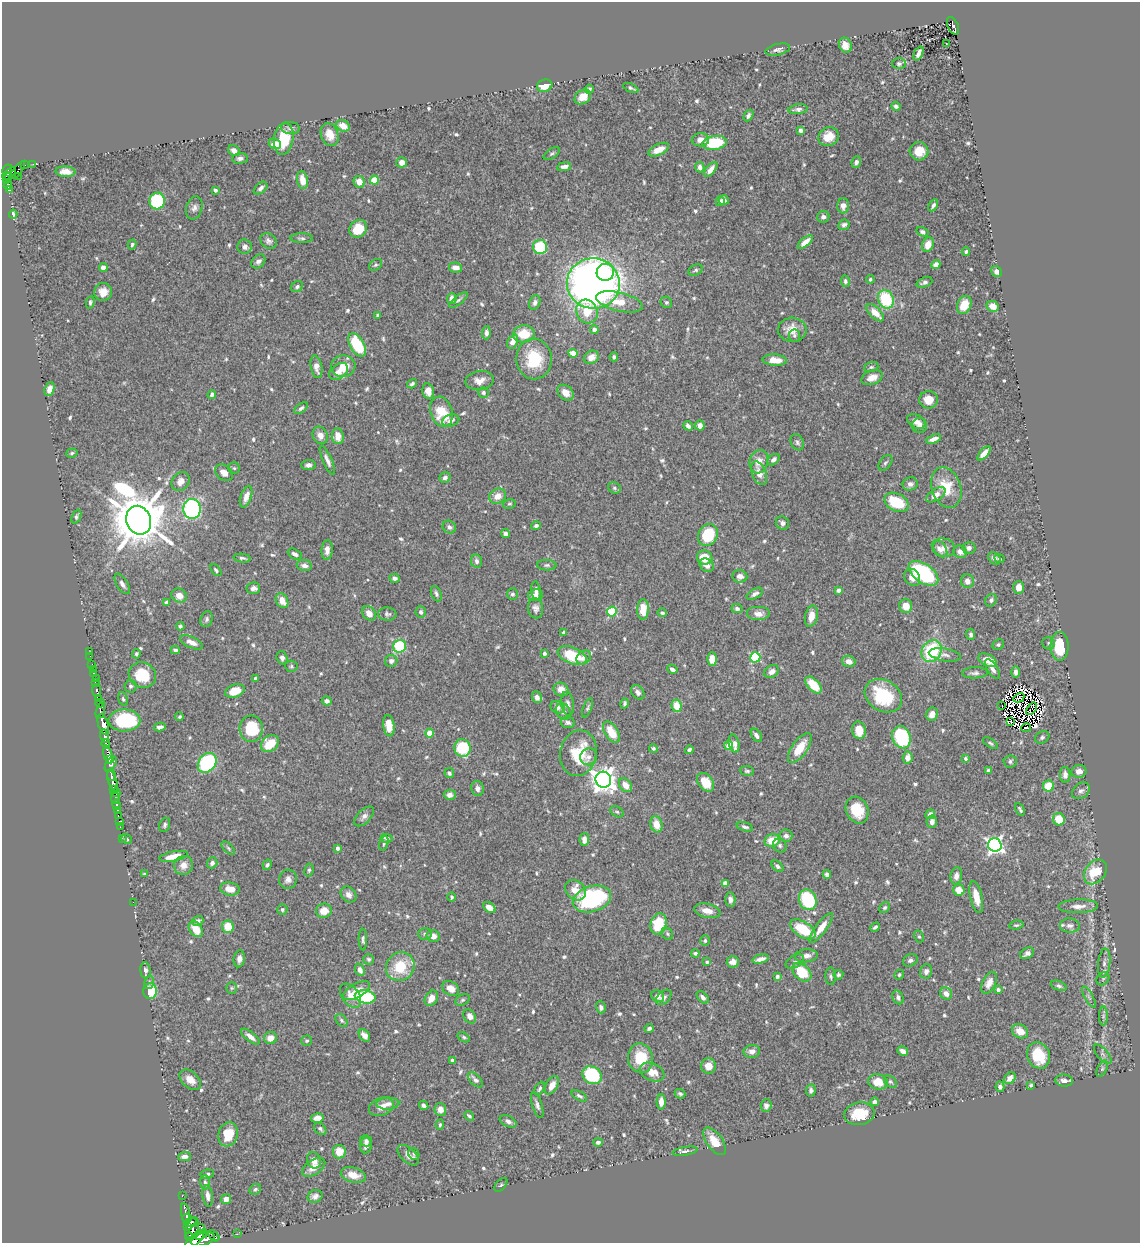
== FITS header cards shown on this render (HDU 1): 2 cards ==
NAXIS1  =                 1138
NAXIS2  =                 1241

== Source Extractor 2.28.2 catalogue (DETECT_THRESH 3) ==
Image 1138 x 1241 px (HDU 1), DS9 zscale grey, 1 PNG px = 1 image px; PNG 1142 x 1245 px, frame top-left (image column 1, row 1241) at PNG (2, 2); each listed source drawn as its Kron ellipse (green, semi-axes under 4 px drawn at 4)
Background 0.552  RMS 0.013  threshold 0.0401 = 3 sigma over >= 5 px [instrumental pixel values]
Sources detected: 714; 14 with non-positive FLUX_AUTO (blend fragments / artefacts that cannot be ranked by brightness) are neither listed nor drawn; of the other 700, the 500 brightest by FLUX_AUTO listed and drawn (200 fainter detections omitted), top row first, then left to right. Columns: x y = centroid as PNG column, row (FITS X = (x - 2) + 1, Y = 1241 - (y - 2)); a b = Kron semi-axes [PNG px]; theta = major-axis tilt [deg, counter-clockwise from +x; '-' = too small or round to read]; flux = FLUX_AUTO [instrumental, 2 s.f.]
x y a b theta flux
953 26 9 5 -65 130
946 44 3 2 - 1.7
845 45 8 6 -63 6.6
778 50 12 5 14 3.4
918 53 7 3 65 3.8
899 64 6 5 - 2.1
545 86 8 6 17 16
631 88 8 3 -25 2.1
589 89 4 3 - 1.7
583 97 9 6 36 11
896 106 5 4 - 2.8
798 109 9 5 7 3.1
748 116 6 4 59 2.2
343 126 7 5 -27 12
290 128 9 6 -5 2.7
801 130 4 3 - 4.4
330 135 12 8 -68 11
829 137 10 9 - 13
284 139 16 9 81 31
700 140 8 7 - 5.9
714 143 12 7 9 50
275 144 6 5 - 13
659 150 11 5 25 9.4
234 151 6 5 - 5.3
919 151 9 9 - 14
552 154 9 5 33 2
240 158 8 5 3 2.8
402 162 5 5 - 5.5
856 162 6 4 66 2.8
33 164 2 2 - 5.3
25 165 3 2 - 13
564 167 7 4 9 4.9
700 167 5 4 - 3.5
7 169 5 3 - 260
711 169 9 4 52 5.7
18 170 11 3 53 78
65 172 10 5 -3 6.5
9 174 8 4 40 300
18 176 2 2 - 18
7 180 4 3 - 100
302 180 9 5 -80 12
374 180 4 4 - 29
359 182 6 5 - 9.4
8 185 4 3 - 110
261 188 8 5 41 3.7
10 190 4 3 - 35
215 190 4 3 - 2.1
724 200 5 4 - 4.1
157 201 8 8 - 77
720 201 5 4 - 3
933 205 6 3 61 2.4
843 206 7 5 -89 6.7
194 208 12 8 73 4.5
13 214 4 3 - 1.6
823 217 6 6 - 3.7
844 225 6 5 - 2.9
358 229 9 8 - 22
922 232 6 4 -30 2.4
302 238 11 5 0 2.4
268 241 9 7 -38 3.3
805 242 9 4 40 8.4
132 244 5 4 - 1.5
928 245 7 5 66 10
245 247 7 7 - 4.8
540 247 7 7 - 44
966 252 4 4 - 1.8
258 261 8 6 45 3.1
376 265 7 5 39 1.7
936 265 5 4 - 5.3
455 267 6 5 - 6.5
103 268 4 4 - 5.8
696 270 7 5 27 1.8
605 272 9 8 - 30
997 272 6 5 - 5
870 279 4 4 - 1.6
845 281 6 4 -81 2.2
924 282 8 5 23 3.2
593 283 26 25 - 690
297 287 6 5 - 2
103 292 9 9 - 9.5
452 298 5 4 - 7
886 299 9 7 -68 50
458 300 11 4 38 2.1
90 302 6 4 78 2.1
619 302 24 9 -13 21
666 302 6 5 - 1.7
535 303 7 5 66 3.1
964 305 9 7 67 16
993 306 6 5 - 8.3
587 311 12 10 -64 25
875 313 11 5 -44 12
378 315 4 3 - 1.8
594 330 4 4 - 7.7
792 330 14 12 -1 12
486 333 6 4 88 3.6
524 334 11 8 4 22
795 335 6 5 - 1.8
513 342 7 5 65 7.8
357 345 13 7 -59 45
573 353 5 4 - 10
591 357 8 6 31 7.6
614 357 4 4 - 1.9
534 359 20 17 -88 39
775 360 12 5 -4 11
343 366 12 11 - 15
316 367 11 5 -79 6.7
871 367 7 5 19 1.6
339 371 10 7 37 6.9
872 378 11 7 22 7.4
480 380 14 9 8 7.9
412 384 5 3 - 1.8
49 389 7 4 72 5.6
428 391 8 5 -79 6.6
483 393 5 5 - 2.1
566 393 9 7 -42 8
212 395 4 3 - 2.4
928 400 9 8 - 12
301 408 8 4 39 2
441 412 15 11 -72 26
451 421 9 5 16 4.8
916 421 10 6 -30 7.1
700 425 5 5 - 5.2
688 426 5 4 - 3.5
920 426 7 7 - 3.8
320 435 9 7 -66 6.3
338 436 8 6 -83 9.7
934 439 8 4 19 5.5
797 442 8 6 -64 2.4
72 453 6 4 18 1.6
984 453 9 4 48 8.1
327 460 16 4 -66 4.4
774 460 7 4 40 3.3
759 462 12 9 74 9.8
885 463 9 5 53 2.1
308 465 7 5 4 3.2
234 468 6 5 - 1.6
224 473 10 7 -39 7.2
759 473 12 7 -68 7.3
445 477 6 5 - 3
180 481 10 8 51 5.9
910 484 7 6 - 3.4
614 488 7 5 -23 1.8
946 488 21 14 -71 25
936 495 11 5 33 7.1
498 496 9 7 30 8.4
246 497 11 5 71 7.3
896 502 13 8 -27 32
509 504 6 5 - 1.5
192 509 10 8 -86 150
76 517 7 4 69 2.1
139 520 14 12 -69 7200
782 523 7 6 - 3.1
536 526 5 4 - 2.3
449 527 7 6 - 3.6
505 534 4 4 - 4.5
708 535 11 9 60 40
944 548 11 9 -17 5.5
969 548 6 6 - 3.3
940 549 9 6 -51 5.4
327 550 10 5 86 4.6
960 552 7 6 - 5.4
295 554 7 5 -28 3.6
242 558 9 4 -7 2.1
705 558 8 7 - 19
994 558 7 5 -48 3.2
999 558 5 3 - 2
476 561 7 5 -78 3.4
304 565 7 5 -9 4
547 565 9 5 -4 2.2
707 565 8 6 -41 5.6
216 570 7 4 -52 1.7
923 573 17 9 -34 110
740 576 7 6 - 4.7
912 577 9 7 -56 6.6
395 578 5 4 - 3
967 581 7 6 - 6.4
122 584 11 5 -59 4.3
1019 587 6 5 - 5.7
253 588 7 6 - 4.1
838 590 4 4 - 2.8
536 591 9 4 -85 3.1
436 594 8 5 -67 2.4
512 594 6 5 - 2.1
755 594 9 5 29 3.6
535 595 7 6 - 3.4
179 596 8 6 -27 8.8
991 600 6 5 - 2.3
282 601 8 5 -60 10
166 602 4 3 - 2
906 606 7 6 - 11
536 608 10 7 -80 3.8
643 609 10 6 90 17
737 609 5 4 - 2.5
421 612 6 5 - 2.8
612 612 5 5 - 54
369 613 8 6 -51 6.8
662 613 5 4 - 1.9
387 614 9 6 -2 2.4
758 614 12 7 0 6.2
811 616 11 6 77 8.5
207 619 8 6 72 2.3
180 626 4 4 - 1.8
564 633 4 4 - 4.7
971 635 5 4 - 2.1
192 642 12 5 -24 7.3
1049 643 6 6 - 1.7
998 645 6 5 - 1.6
400 646 6 6 - 57
1059 646 14 9 -90 32
175 650 4 3 - 1.9
932 651 11 9 59 61
90 652 2 2 - 6.6
544 653 4 3 - 2.1
136 654 5 4 - 1.7
945 655 16 6 -10 4.1
90 656 2 2 - 2.8
572 656 15 8 -21 32
584 657 8 6 40 5
755 657 5 5 - 74
282 658 7 5 -73 2.9
712 659 6 5 - 11
988 660 10 6 -24 12
391 661 6 6 - 3.3
849 661 7 5 -17 6.8
92 664 2 2 - 7.3
291 666 6 5 - 1.5
93 669 2 2 - 6.4
672 669 5 4 - 3.3
993 669 11 5 -56 3.7
772 672 8 6 35 5.1
1016 672 6 4 89 4.2
975 673 13 5 2 3.2
93 674 3 3 - 30
142 675 14 12 -29 30
96 678 2 2 - 13
255 678 3 3 - 1.8
95 683 3 3 - 110
813 685 10 5 -47 22
130 686 6 6 - 2
561 689 8 6 -31 6.9
96 690 6 3 -85 140
235 691 10 6 19 13
638 692 8 6 -51 3.4
883 696 20 15 -31 53
537 697 6 4 -69 4.2
1019 698 6 2 28 2.3
98 699 3 3 - 63
123 699 7 4 -74 1.6
327 701 5 4 - 2.9
100 703 5 2 - 110
625 703 5 3 - 1.6
568 704 12 6 -81 3.6
676 706 6 5 - 16
1002 706 3 2 - 4
557 707 7 6 - 4
587 708 10 4 68 1.8
1032 709 7 3 56 1.9
100 711 8 3 76 94
563 711 9 7 -58 3.9
932 714 6 6 - 6.7
179 717 4 3 - 1.5
124 720 16 11 0 59
1011 722 4 2 - 2.3
568 723 7 5 -8 2.9
103 725 11 5 -71 1800
389 726 11 5 -83 11
160 727 6 4 11 3.4
1026 728 5 2 - 1.8
251 729 13 11 85 34
859 730 9 6 -77 16
611 732 12 6 -57 21
430 733 4 4 - 18
756 735 7 4 -57 3.2
105 736 7 4 -74 260
901 737 11 9 -69 80
1042 737 7 6 - 2.2
991 743 8 4 -33 1.8
106 744 5 3 - 180
270 744 10 7 37 24
734 744 9 5 -77 8
729 746 4 4 - 18
462 748 9 8 - 47
653 748 4 4 - 1.7
800 748 17 7 55 17
689 750 4 3 - 2.5
578 753 23 18 79 36
108 755 9 3 -75 320
589 757 8 8 - 3.6
908 758 6 5 - 6.7
965 758 4 4 - 2.1
110 760 4 3 - 120
1010 761 6 6 - 2.4
207 763 11 8 51 100
111 764 8 4 56 150
747 771 7 5 -6 1.7
988 771 4 4 - 2.3
1079 771 7 6 - 5.1
449 773 5 4 - 2.3
111 775 6 2 -83 280
1065 775 8 5 -88 4
603 780 8 7 - 860
113 781 11 4 -72 630
706 782 10 7 -51 18
625 785 8 5 -51 9.1
1049 786 5 5 - 21
477 788 7 6 - 3.9
114 789 3 3 - 290
1081 791 10 7 40 3
115 793 5 3 - 360
450 795 6 5 - 5.1
115 797 6 3 -80 39
116 805 5 3 - 32
1020 809 6 3 -60 1.6
118 810 3 2 - 18
857 810 14 11 -66 24
617 812 7 5 -29 1.5
930 814 5 4 - 4.9
118 815 3 2 - 7.1
364 816 12 6 45 4
1059 819 6 6 - 19
119 821 2 2 - 9.4
932 822 6 5 - 3.6
656 824 8 6 -75 13
165 825 7 5 69 2.1
120 827 2 2 - 2.5
745 827 8 4 -15 2.1
786 836 6 6 - 3.4
386 838 6 4 -10 1.7
122 839 2 2 - 8.4
127 839 5 4 - 1.7
584 840 6 5 - 6.8
772 840 8 6 13 18
384 843 7 4 74 1.7
780 845 7 6 - 2.4
995 845 7 6 - 310
228 848 8 4 -46 1.8
338 848 4 3 - 3.6
173 856 14 5 11 13
212 863 6 5 - 3.7
184 865 10 9 - 8.2
267 865 5 4 - 2.1
777 866 7 4 -44 2.3
309 870 6 4 81 1.6
1095 872 13 10 52 26
145 874 4 3 - 1.9
827 874 4 4 - 3.7
956 876 8 6 80 5.1
288 879 10 9 - 4.8
725 883 4 4 - 10
230 889 10 6 -10 11
575 890 11 9 -43 13
959 890 6 5 - 13
348 895 9 7 -48 4.4
452 897 5 3 - 1.7
976 897 16 6 -77 12
592 899 20 12 16 100
730 899 7 5 -88 3.5
808 900 10 8 -66 56
133 902 2 2 - 150
1078 906 20 7 1 7.7
489 907 7 4 -36 8.2
885 908 6 4 44 1.6
282 910 5 5 - 1.7
324 911 8 7 - 10
707 911 13 7 -12 7.2
197 921 6 4 19 2.9
659 924 11 8 74 35
1016 925 7 4 8 1.6
1070 926 10 7 -3 3.6
228 927 6 6 - 18
875 927 5 3 - 2.1
821 928 18 5 52 11
196 929 9 6 -54 16
803 929 14 7 -32 32
425 934 7 6 - 2.2
667 934 6 5 - 1.7
433 936 7 6 - 6.9
919 937 6 4 -61 1.5
363 939 11 4 -89 2.2
705 941 5 4 - 1.8
695 953 4 3 - 1.8
1027 953 7 5 30 3.4
806 956 11 6 5 5.7
239 959 8 5 81 4.1
369 959 5 5 - 2.1
760 959 8 4 13 5.1
910 960 8 6 28 3
707 962 4 4 - 1.6
733 962 6 6 - 5.8
795 962 10 6 31 2.6
1104 963 14 6 83 4.6
400 967 15 13 48 30
145 970 8 5 -84 2.6
360 970 6 4 -67 3.9
926 971 7 6 - 3.4
802 972 11 7 -44 30
838 975 5 5 - 1.7
899 975 5 4 - 1.5
777 976 3 3 - 2.2
831 976 8 5 -88 2
1103 979 7 5 45 2
149 982 6 4 72 1.7
989 983 12 6 64 6.8
1059 986 8 4 -21 2.1
232 988 6 5 - 1.5
451 988 9 6 -33 8.5
998 990 4 4 - 2.7
150 991 8 7 - 24
356 991 15 7 29 8.4
946 993 6 6 - 6.2
351 996 14 8 -55 8.1
658 996 7 5 -31 4.7
365 997 10 6 -10 55
664 997 9 6 44 2.6
703 997 7 4 -46 3.7
898 997 7 5 -65 2.7
1089 997 12 4 -60 2.6
431 998 8 6 57 8.9
463 1000 8 5 27 1.9
601 1007 6 5 - 2.8
470 1016 8 6 -54 5.6
1103 1016 9 4 90 2.4
342 1020 7 5 -51 1.8
649 1028 4 3 - 2.4
1020 1031 8 6 -31 11
364 1035 7 5 -51 4.8
250 1037 11 4 -39 5.5
464 1037 7 4 -32 1.6
271 1038 6 6 - 8.3
307 1041 5 5 - 1.6
752 1051 8 6 9 5.6
903 1051 5 4 - 4.3
1103 1054 12 5 -50 2.6
1038 1055 13 11 -65 32
640 1058 15 12 -80 27
452 1060 4 3 - 2
709 1066 8 7 - 9.3
1102 1069 9 4 62 1.8
652 1072 13 8 -24 11
592 1075 10 8 -38 67
1010 1078 6 5 - 7
190 1080 12 8 -41 9.2
475 1080 9 5 -45 3.9
1064 1081 8 6 -6 4.3
878 1082 10 7 -11 16
890 1082 7 5 -39 1.9
552 1085 10 6 60 8.3
1031 1085 4 3 - 1.6
1000 1087 5 4 - 3.1
540 1089 7 4 61 2.2
811 1090 6 5 - 2.6
680 1094 5 5 - 1.9
579 1096 8 4 -28 2.1
661 1102 7 4 -90 6.9
875 1102 4 4 - 2.9
388 1104 11 6 3 4.3
424 1105 5 4 - 2.8
537 1105 13 5 -72 3.3
766 1106 6 5 - 3.2
381 1107 13 8 20 6.7
440 1110 6 6 - 6.5
859 1114 15 11 10 22
469 1116 5 3 - 1.7
317 1118 6 5 - 7
508 1121 9 5 -28 3
440 1125 5 4 - 1.6
320 1129 7 5 -45 2.1
228 1134 12 9 72 18
366 1141 6 5 - 3.1
714 1141 16 8 -55 15
598 1142 5 4 - 2.1
366 1145 8 6 83 5.1
685 1151 12 4 9 2.8
339 1152 7 6 - 13
414 1154 6 5 - 1.6
408 1155 13 7 -42 6.2
184 1157 6 4 1 4.2
314 1160 8 7 - 6.7
314 1167 13 7 33 8.5
207 1174 7 4 9 2.1
353 1175 13 7 -15 10
205 1182 7 5 -87 2.2
501 1185 8 5 48 1.5
255 1189 6 5 - 1.8
182 1196 2 2 - 7.8
208 1196 11 5 -81 5.5
315 1196 7 6 - 3.5
226 1199 5 4 - 7
186 1214 10 3 -79 300
187 1218 5 4 - 270
190 1222 7 4 21 540
188 1226 4 3 - 290
192 1228 11 6 73 1200
197 1230 8 4 25 740
237 1234 2 2 - 5.2
201 1235 7 3 39 430
214 1236 7 3 -44 150
189 1237 4 3 - 270
203 1239 12 6 19 1500
194 1240 12 5 44 1200
At the frame edge (FLAGS 8, measured only in part): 1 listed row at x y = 194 1240
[200 fainter detections neither listed nor drawn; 14 non-positive-flux detections neither listed nor drawn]